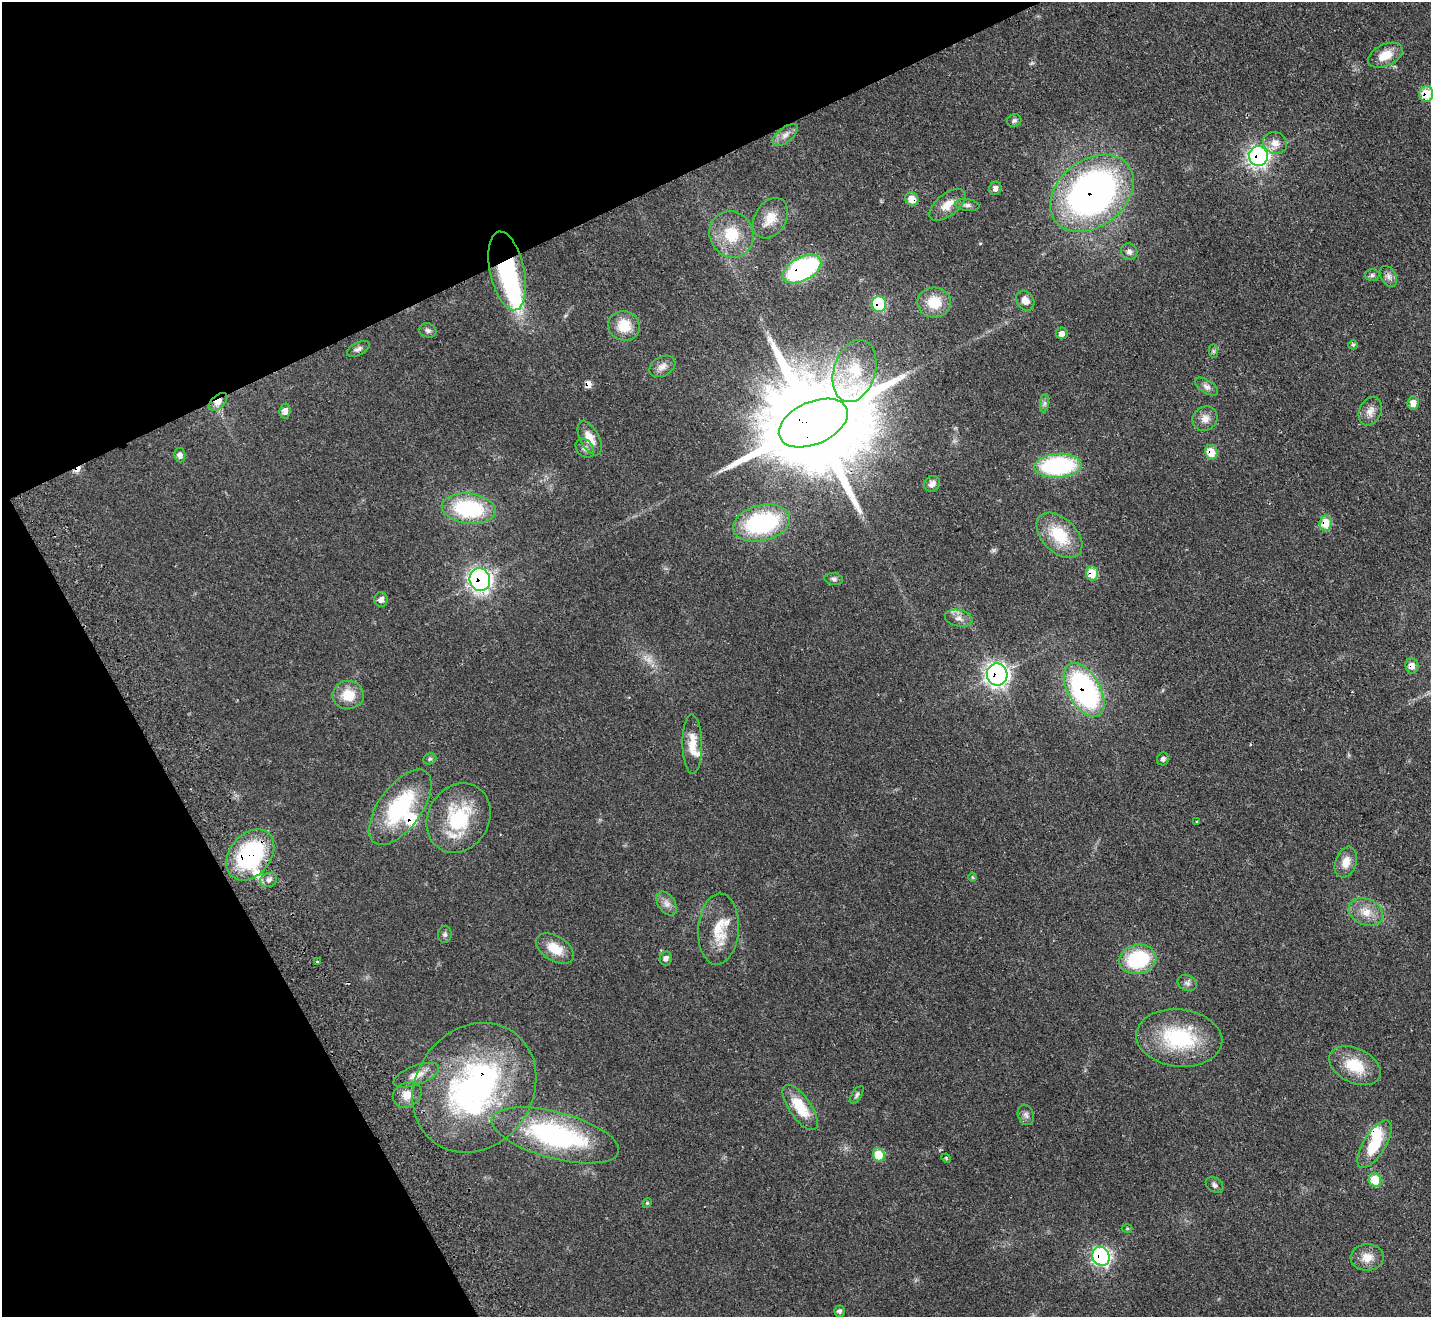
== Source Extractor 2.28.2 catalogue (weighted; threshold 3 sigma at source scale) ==
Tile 5 of 4 x 4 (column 1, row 2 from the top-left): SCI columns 51-1479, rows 2949-4263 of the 5819 x 5764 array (HDU 1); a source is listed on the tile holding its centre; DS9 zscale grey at full resolution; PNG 1433 x 1319 px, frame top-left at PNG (2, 2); each listed source drawn as its Kron ellipse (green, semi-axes under 4 px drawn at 4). Shown black and unused: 24% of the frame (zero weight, under 2 of 3 exposures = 3% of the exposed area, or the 3 px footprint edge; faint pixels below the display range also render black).
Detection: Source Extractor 2.28.2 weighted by HDU 2 'WHT'; one run over the whole footprint, this tile lists its part. Background 0.0667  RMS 0.0072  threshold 0.0326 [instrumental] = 3 sigma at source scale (4.5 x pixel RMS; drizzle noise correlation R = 1.50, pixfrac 1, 0.05/0.05 arcsec/px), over >= 5 px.
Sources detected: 103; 1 too faint to see at this stretch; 3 inside a brighter object's white glare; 2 cosmic-ray / hot-pixel residue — neither listed nor drawn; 3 inside a brighter listed object's ellipse — not listed separately; the other 94 listed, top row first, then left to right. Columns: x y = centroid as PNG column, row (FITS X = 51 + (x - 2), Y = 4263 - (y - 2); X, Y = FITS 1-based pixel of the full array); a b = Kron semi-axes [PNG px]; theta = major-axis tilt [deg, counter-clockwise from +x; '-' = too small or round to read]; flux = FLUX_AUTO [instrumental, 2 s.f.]
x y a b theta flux
1385 55 18 11 25 12
1426 94 8 7 - 19
1014 121 7 6 - 1.7
785 135 15 7 39 4.4
1275 143 12 11 - 6.3
1258 156 10 9 - 200
995 188 7 6 - 3
1092 193 46 33 38 270
912 199 7 6 - 8.7
947 205 21 11 39 9
967 205 12 5 -7 2.4
770 218 22 15 58 12
731 234 24 22 -64 25
1129 252 8 8 - 2.9
802 269 21 11 28 110
507 271 40 17 -78 86
1372 275 7 6 - 1.6
1388 276 11 7 -60 3
1025 301 11 8 -54 5.1
934 302 17 15 -3 18
879 304 8 7 - 43
624 326 16 15 - 15
428 330 9 7 -16 2.1
1062 333 6 6 - 3.2
1353 345 5 4 - 0.9
358 349 12 6 27 2.4
1213 351 7 4 -89 1.2
662 366 14 9 30 4.7
854 371 32 21 73 30
1206 387 13 6 -32 3.3
218 402 11 6 44 6
1044 403 9 4 82 1.8
1413 403 6 5 - 8
285 411 7 5 85 4.1
1370 411 15 10 66 5.8
1205 419 13 11 43 5.7
813 423 36 21 24 22000
590 438 18 9 -62 10
585 448 10 8 -49 2.9
1211 452 7 6 - 13
180 455 7 5 -82 3.1
1058 466 23 12 4 89
932 484 8 7 - 3.9
469 509 27 15 -7 60
762 523 29 17 13 82
1326 523 7 6 - 16
1059 535 27 17 -44 29
1092 573 7 6 - 17
834 579 9 5 -8 1.8
480 580 11 10 - 220
381 600 7 7 - 3.5
959 618 14 8 -13 4.7
1412 666 7 6 - 4.8
997 675 11 10 - 270
1084 690 29 16 -60 130
348 695 16 14 2 14
692 744 30 9 -89 12
430 759 7 5 21 1.2
1163 759 6 6 - 1.9
400 807 44 21 54 62
458 818 36 30 59 47
1197 821 3 3 - 1.1
250 855 28 20 50 83
1346 862 16 10 70 8
972 877 4 4 - 0.7
269 880 8 7 - 3
667 903 13 8 -56 4.2
1366 912 18 13 -24 10
718 929 35 20 86 22
445 934 8 7 - 1.7
555 949 21 12 -32 14
666 958 7 6 - 2.5
1138 959 18 14 12 49
317 962 3 3 - 1.5
1187 983 10 7 -24 2.3
1179 1038 43 28 -6 60
1355 1066 27 17 -26 23
416 1075 24 9 21 8.9
474 1088 68 58 54 200
407 1095 15 12 28 8.4
857 1095 10 4 57 1.6
800 1107 26 11 -55 22
1026 1115 10 8 -71 2.6
555 1135 66 23 -15 110
1374 1144 27 11 58 24
879 1155 7 6 - 16
946 1158 5 4 - 0.68
1375 1180 7 6 - 17
1214 1185 9 7 -35 2.2
647 1203 5 3 - 0.66
1127 1229 5 3 - 0.73
1101 1256 9 8 - 140
1367 1257 16 13 4 9
839 1311 5 5 - 1.6
Overlapping masked pixels (flux is a lower limit): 20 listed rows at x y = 1426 94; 1258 156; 1092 193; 912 199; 802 269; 507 271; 879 304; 218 402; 813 423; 1211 452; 1326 523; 1092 573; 480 580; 1412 666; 997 675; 1084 690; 400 807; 250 855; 474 1088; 1101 1256
Isophote crosses this tile's border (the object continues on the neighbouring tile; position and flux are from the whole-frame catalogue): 1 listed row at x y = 1426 94